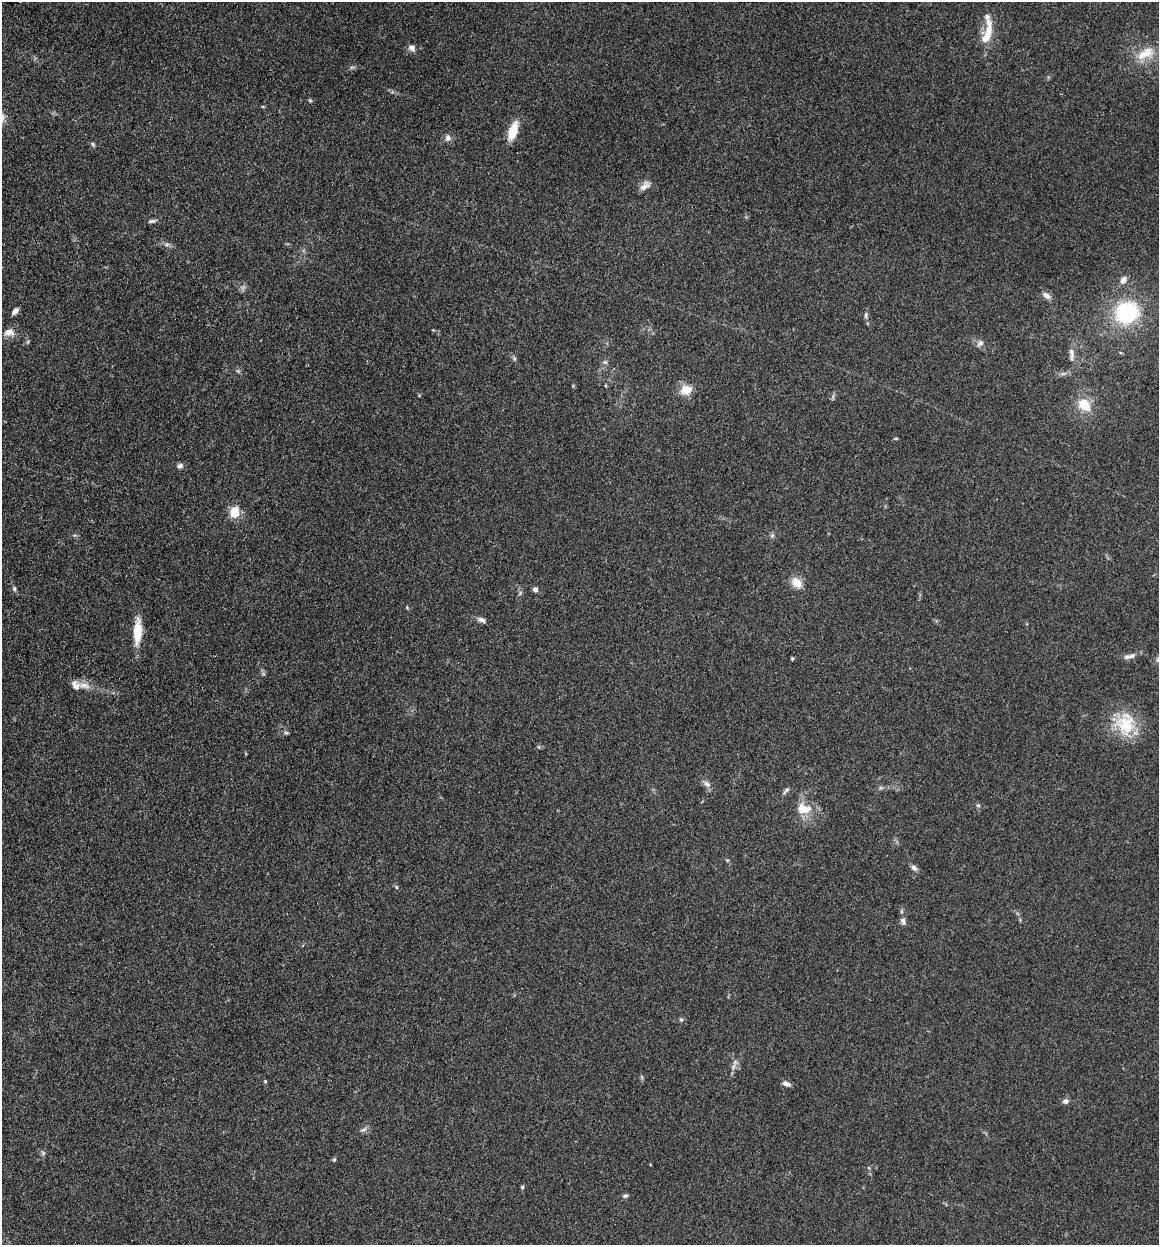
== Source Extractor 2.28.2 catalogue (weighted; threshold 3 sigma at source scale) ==
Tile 11 of 4 x 4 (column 3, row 3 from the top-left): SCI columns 2652-3808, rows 2038-3280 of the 6832 x 5775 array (HDU 1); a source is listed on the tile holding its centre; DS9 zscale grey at full resolution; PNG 1161 x 1247 px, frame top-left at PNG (2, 2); no overlay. Shown black and unused: <1% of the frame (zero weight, under 3 of 4 exposures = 2% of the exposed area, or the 3 px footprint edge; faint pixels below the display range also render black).
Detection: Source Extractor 2.28.2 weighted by HDU 2 'WHT'; one run over the whole footprint, this tile lists its part. Background 0.167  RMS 0.0077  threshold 0.0347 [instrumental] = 3 sigma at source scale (4.5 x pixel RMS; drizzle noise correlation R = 1.50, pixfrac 1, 0.05/0.05 arcsec/px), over >= 5 px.
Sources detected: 57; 4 inside a brighter listed object's ellipse — not listed separately; the other 53 listed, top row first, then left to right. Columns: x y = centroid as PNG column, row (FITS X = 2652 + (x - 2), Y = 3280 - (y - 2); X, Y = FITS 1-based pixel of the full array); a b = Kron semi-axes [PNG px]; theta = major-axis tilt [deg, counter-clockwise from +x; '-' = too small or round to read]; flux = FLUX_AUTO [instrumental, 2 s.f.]
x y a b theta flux
989 30 16 11 65 9.4
412 47 8 8 - 3.4
1145 53 28 13 31 15
352 67 7 4 18 1.3
513 131 19 8 72 16
448 138 8 8 - 3.3
93 144 7 5 -60 1.2
644 186 15 8 41 4.9
152 221 12 5 8 2
167 244 6 4 44 1.4
1123 280 9 7 73 4.2
1047 296 12 7 -36 3.7
15 311 9 5 48 2.9
1127 313 25 22 21 63
866 315 9 4 80 1.8
9 332 13 9 7 5.5
980 343 9 7 40 3.1
1072 353 15 6 -83 4.1
605 362 6 5 - 1.5
686 390 14 11 24 10
1084 405 18 14 -40 15
896 438 6 3 18 0.75
180 466 7 6 - 2.5
235 512 13 10 87 12
772 535 7 4 1 1.3
797 583 16 12 -39 8.3
14 589 7 5 78 1.5
535 589 5 5 - 3.2
482 620 10 6 -27 3
137 631 29 9 87 19
1127 657 11 7 17 3.3
792 658 4 4 - 0.87
84 686 18 7 -14 6.9
1126 725 30 27 -69 31
286 733 6 4 -1 1.2
539 747 6 4 72 0.96
707 784 11 7 -39 3.3
786 790 11 4 46 2
978 805 5 4 - 0.98
804 809 22 15 -11 14
914 868 8 6 -41 2.9
396 887 6 3 -71 0.91
903 921 9 6 -80 2.5
681 1020 6 4 -68 1.3
735 1062 7 5 44 2.1
265 1081 4 4 - 0.81
786 1084 10 6 -23 3.2
1066 1101 8 6 30 2.5
363 1130 9 4 19 1.6
43 1153 6 5 - 1.3
334 1160 5 4 - 0.96
522 1187 5 4 - 1
625 1196 7 5 0 1.5